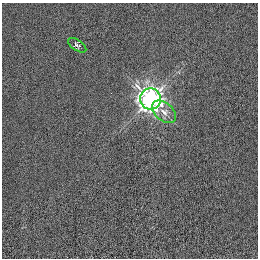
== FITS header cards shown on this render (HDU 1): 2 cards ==
NAXIS1  =                  256 /
NAXIS2  =                  256 /

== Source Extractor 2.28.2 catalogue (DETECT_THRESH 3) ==
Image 256 x 256 px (HDU 1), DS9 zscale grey, 1 PNG px = 1 image px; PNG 260 x 260 px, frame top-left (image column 1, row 256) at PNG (2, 3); each listed source drawn as its Kron ellipse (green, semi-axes under 4 px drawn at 4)
Background 6.98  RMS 13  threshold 38.6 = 3 sigma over >= 5 px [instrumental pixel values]
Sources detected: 3; all 3 listed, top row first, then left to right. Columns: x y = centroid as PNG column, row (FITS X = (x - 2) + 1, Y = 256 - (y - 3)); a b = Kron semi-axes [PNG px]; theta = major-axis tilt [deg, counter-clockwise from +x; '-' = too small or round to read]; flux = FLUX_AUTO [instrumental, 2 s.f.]
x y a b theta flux
77 45 10 5 -34 2000
151 99 10 10 - 520000
164 112 14 9 -40 7200